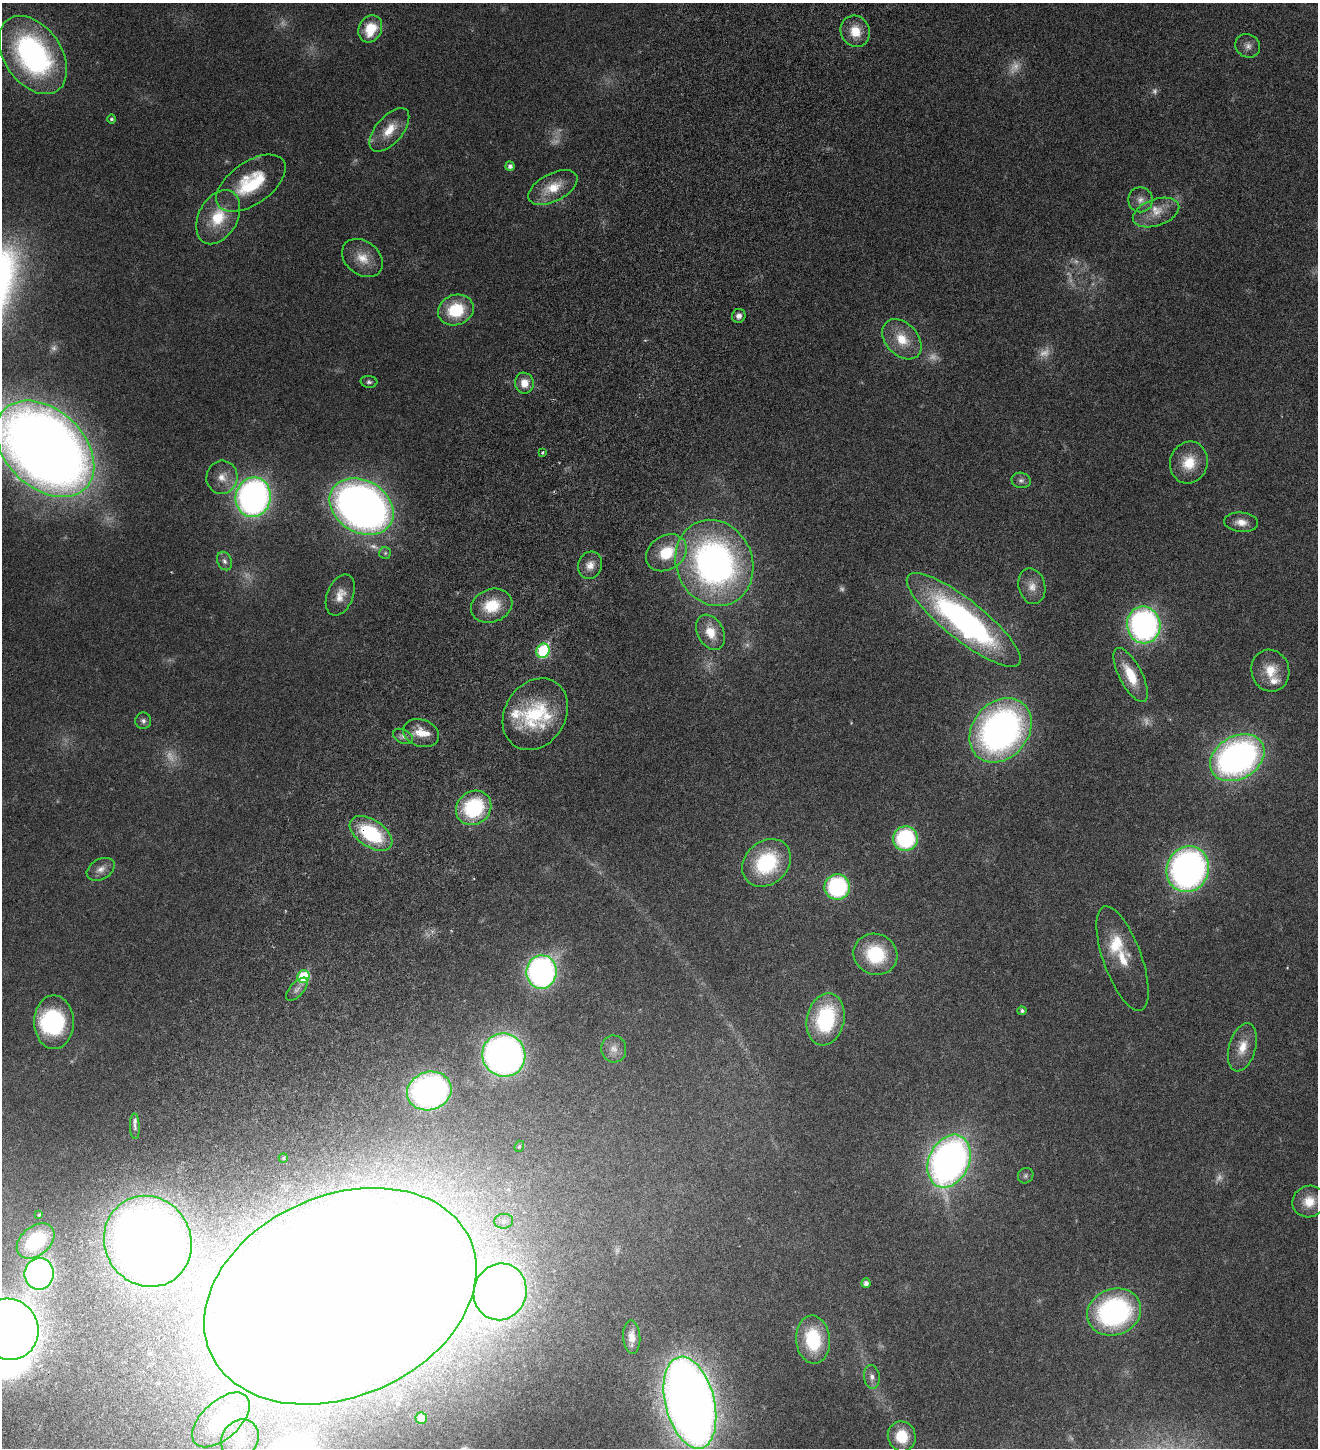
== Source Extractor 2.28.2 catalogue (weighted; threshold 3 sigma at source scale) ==
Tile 7 of 4 x 4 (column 3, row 2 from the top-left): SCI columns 2919-4234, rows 2987-4432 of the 5971 x 5969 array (HDU 1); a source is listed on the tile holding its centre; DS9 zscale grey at full resolution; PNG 1320 x 1450 px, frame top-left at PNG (2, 3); each listed source drawn as its Kron ellipse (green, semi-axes under 4 px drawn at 4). Shown black and unused: <1% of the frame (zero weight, under 4 of 8 exposures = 6% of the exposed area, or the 3 px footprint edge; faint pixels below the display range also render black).
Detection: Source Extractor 2.28.2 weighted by HDU 2 'WHT'; one run over the whole footprint, this tile lists its part. Background 0.0183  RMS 0.0026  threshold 0.0107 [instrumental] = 3 sigma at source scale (4.09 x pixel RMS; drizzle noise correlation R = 1.36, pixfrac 0.8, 0.05/0.05 arcsec/px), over >= 5 px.
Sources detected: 120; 17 too faint to see at this stretch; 6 inside a brighter object's white glare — neither listed nor drawn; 8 inside a brighter listed object's ellipse — not listed separately; the other 89 listed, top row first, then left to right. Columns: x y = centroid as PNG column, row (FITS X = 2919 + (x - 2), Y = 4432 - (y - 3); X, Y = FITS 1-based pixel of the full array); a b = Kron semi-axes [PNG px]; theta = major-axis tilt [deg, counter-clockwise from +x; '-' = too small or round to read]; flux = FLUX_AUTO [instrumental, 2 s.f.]
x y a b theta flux
370 29 14 11 64 6.4
855 31 16 14 -64 4.2
1248 46 13 11 -31 1.3
33 55 43 28 -55 49
111 119 4 4 - 0.43
389 130 26 13 50 4.5
510 166 4 4 - 0.84
251 183 40 21 35 13
553 188 27 14 27 5.4
1140 200 12 12 - 1.6
1156 212 24 13 19 3.8
218 217 29 19 62 7.8
362 258 22 16 -38 4
456 310 18 15 20 10
739 316 7 6 - 1
902 339 23 16 -47 5.6
369 382 8 6 -5 0.56
524 383 10 9 - 2.7
45 449 57 39 -43 320
542 452 4 3 - 0.29
1189 463 21 19 75 5.7
222 477 16 15 - 3.1
1021 480 10 7 -11 0.87
253 497 20 17 79 87
362 507 34 26 -32 150
1241 522 17 9 -5 2.1
385 553 6 6 - 0.39
666 553 21 17 34 7.5
224 561 9 7 -65 0.8
714 563 44 38 -67 83
590 565 14 12 66 2.1
1032 586 18 13 -76 2.6
340 595 21 13 68 2.9
492 606 21 16 19 7
964 620 71 20 -39 68
1144 625 18 16 -79 63
711 632 19 13 -61 3.9
543 651 7 6 - 18
1270 671 21 19 -72 4.9
1131 675 30 11 -62 6.5
535 714 38 30 58 17
143 721 8 8 - 0.72
1001 730 35 28 50 92
421 733 18 13 -19 3.5
403 736 10 7 -25 0.91
1237 758 29 21 30 80
474 808 18 16 37 18
371 833 24 13 -34 16
905 839 12 12 - 21
766 863 26 21 43 17
101 869 15 10 29 1.6
1188 869 23 21 69 83
837 887 13 12 - 24
875 954 22 20 -24 12
1122 958 55 19 -70 7.5
541 972 17 15 82 72
303 977 6 6 - 13
297 989 14 7 47 1.1
1022 1011 4 4 - 0.56
826 1019 26 18 77 21
54 1022 27 20 -90 20
1242 1047 25 13 74 3.9
614 1049 13 12 - 1.8
504 1055 22 21 - 120
429 1091 22 19 18 67
135 1126 13 5 -87 0.7
519 1146 6 4 68 0.33
283 1158 5 4 - 0.31
949 1161 28 20 65 110
1026 1176 8 7 - 0.57
1309 1202 17 15 24 3.8
39 1215 3 3 - 0.2
504 1221 9 7 7 0.93
36 1241 21 14 39 12
148 1241 46 43 -59 220
39 1274 16 14 82 61
866 1283 5 4 - 0.98
500 1292 28 26 71 120
340 1296 142 100 24 1200
1114 1312 27 23 20 43
9 1329 31 29 -61 280
632 1337 16 8 -87 2.3
813 1340 24 17 -85 12
872 1377 12 8 -81 1.2
690 1403 47 24 -76 370
421 1418 6 5 - 3.5
221 1420 35 19 42 12
902 1436 15 14 - 5.8
240 1439 20 17 47 4.2
Overlapping masked pixels (flux is a lower limit): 1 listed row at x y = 371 833
Isophote crosses this tile's border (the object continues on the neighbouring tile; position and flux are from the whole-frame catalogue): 3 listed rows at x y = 45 449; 9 1329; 690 1403